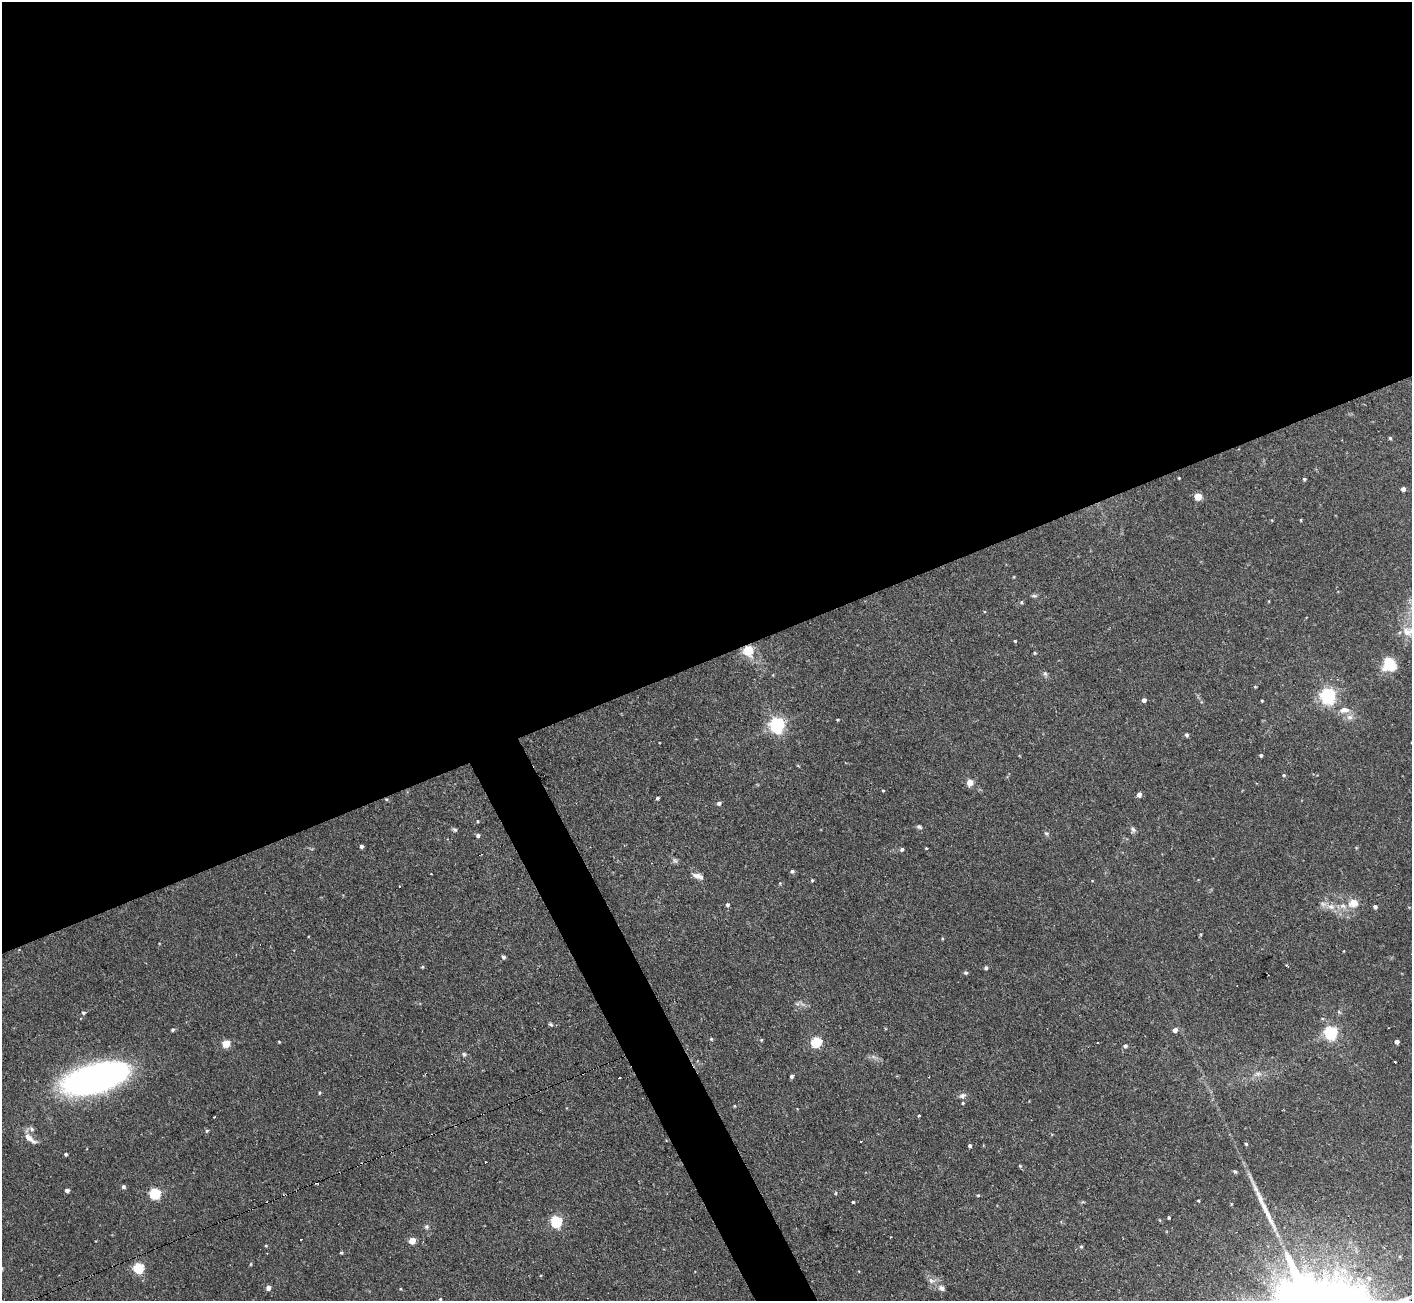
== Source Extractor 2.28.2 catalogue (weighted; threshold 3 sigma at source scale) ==
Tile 2 of 4 x 4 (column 2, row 1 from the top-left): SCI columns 1411-2820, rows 4045-5343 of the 5641 x 5624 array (HDU 1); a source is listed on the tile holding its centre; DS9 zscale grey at full resolution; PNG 1414 x 1303 px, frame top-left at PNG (2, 2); no overlay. Shown black and unused: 53% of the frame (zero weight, under 2 of 3 exposures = <1% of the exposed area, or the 3 px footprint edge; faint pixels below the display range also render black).
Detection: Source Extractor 2.28.2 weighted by HDU 2 'WHT'; one run over the whole footprint, this tile lists its part. Background 0.094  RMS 0.0058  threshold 0.0261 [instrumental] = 3 sigma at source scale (4.5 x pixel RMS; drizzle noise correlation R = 1.50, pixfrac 1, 0.05/0.05 arcsec/px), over >= 5 px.
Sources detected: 119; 1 too faint to see at this stretch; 1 inside a brighter object's white glare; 3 cosmic-ray / hot-pixel residue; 1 long thin detection or spike segment (spike, bleed or trail) — not listed; the other 113 listed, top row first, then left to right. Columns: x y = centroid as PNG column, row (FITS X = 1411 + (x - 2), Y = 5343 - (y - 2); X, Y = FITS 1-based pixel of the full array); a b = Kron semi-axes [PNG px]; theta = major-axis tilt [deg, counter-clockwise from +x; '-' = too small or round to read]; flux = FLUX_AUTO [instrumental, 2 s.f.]
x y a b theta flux
1390 438 4 4 - 0.73
1179 478 3 3 - 0.48
1304 479 4 4 - 0.84
1403 489 4 4 - 2.2
1198 497 7 7 - 5.1
1301 520 4 3 - 0.47
1034 596 9 4 0 1.1
1021 602 5 4 - 0.88
1407 632 15 12 -49 6.8
1015 641 4 3 - 0.6
748 650 6 5 - 26
1035 653 4 3 - 0.65
1389 665 14 13 - 15
1045 674 7 6 - 1.3
1255 687 5 3 - 0.49
1328 696 6 6 - 170
1144 700 4 4 - 2.2
1262 701 3 3 - 0.55
1344 710 14 8 2 4.8
1350 717 9 7 -1 2.7
837 720 4 3 - 0.61
777 725 6 6 - 150
1186 735 5 4 - 1.2
1261 755 4 4 - 0.95
1284 775 5 4 - 0.71
970 782 5 5 - 9.7
883 790 4 3 - 0.51
1139 794 5 4 - 3.1
657 798 3 3 - 0.94
386 799 5 4 - 0.68
719 803 5 5 - 1.6
477 821 4 3 - 0.53
919 827 8 5 -27 1.2
455 830 6 5 - 1
1133 830 9 6 -72 1.6
1046 833 7 5 -29 1.1
478 835 5 4 - 1.6
361 846 4 4 - 1.6
926 848 3 2 - 0.62
1356 848 5 3 - 0.49
902 849 5 5 - 1.2
675 860 8 5 -62 1.3
792 871 5 4 - 1.3
698 876 14 6 -22 3.6
812 880 4 4 - 0.62
1092 881 4 2 - 0.37
780 883 5 4 - 0.59
1354 903 7 6 - 10
727 905 5 4 - 1.5
1331 907 11 8 -6 4.4
1375 907 4 4 - 1.5
1201 934 5 3 - 0.62
503 957 5 5 - 1.2
1286 965 3 3 - 0.7
422 967 4 4 - 0.63
986 968 4 4 - 1.3
966 973 5 4 - 1.1
797 1004 7 4 18 1.2
83 1013 5 5 - 0.95
551 1025 6 5 - 0.99
173 1030 5 4 - 0.91
1175 1030 5 5 - 2.9
1331 1032 6 6 - 110
711 1039 4 4 - 0.76
761 1040 5 4 - 0.62
279 1042 3 3 - 0.54
816 1042 5 5 - 41
1397 1042 4 4 - 2.2
226 1044 5 5 - 18
1125 1046 5 5 - 1.3
464 1054 6 5 - 1.1
1395 1062 3 3 - 1.1
1258 1074 10 6 7 2.2
791 1076 4 4 - 1.3
97 1078 62 26 15 200
619 1078 3 3 - 1.1
319 1093 5 4 - 0.69
962 1096 9 6 19 2.1
963 1103 4 4 - 0.59
734 1106 5 3 - 0.47
919 1116 3 3 - 0.88
214 1117 3 2 - 1.3
32 1129 8 5 -29 1.4
207 1131 5 4 - 0.84
30 1138 20 7 -39 5.2
1246 1144 4 3 - 0.83
970 1146 4 4 - 1.2
66 1154 3 3 - 0.99
485 1162 2 2 - 0.57
1020 1166 4 4 - 0.69
1235 1171 5 4 - 0.8
123 1187 5 4 - 1.3
67 1191 4 4 - 2.1
155 1193 5 5 - 51
836 1193 5 3 - 0.54
978 1195 4 3 - 0.62
1198 1200 3 3 - 0.61
853 1202 3 3 - 0.71
1169 1217 3 3 - 0.76
556 1222 6 5 - 59
426 1227 6 6 - 1.2
301 1239 3 3 - 1.3
412 1241 5 4 - 10
266 1246 4 4 - 0.59
1081 1247 5 4 - 0.78
341 1252 4 3 - 0.67
251 1264 5 3 - 0.54
138 1268 5 5 - 47
1369 1278 7 6 - 2
931 1281 11 8 -6 3.1
268 1288 5 4 - 3
941 1288 9 7 -29 2.3
440 1299 4 3 - 0.56
Overlapping masked pixels (flux is a lower limit): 2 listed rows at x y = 748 650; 386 799